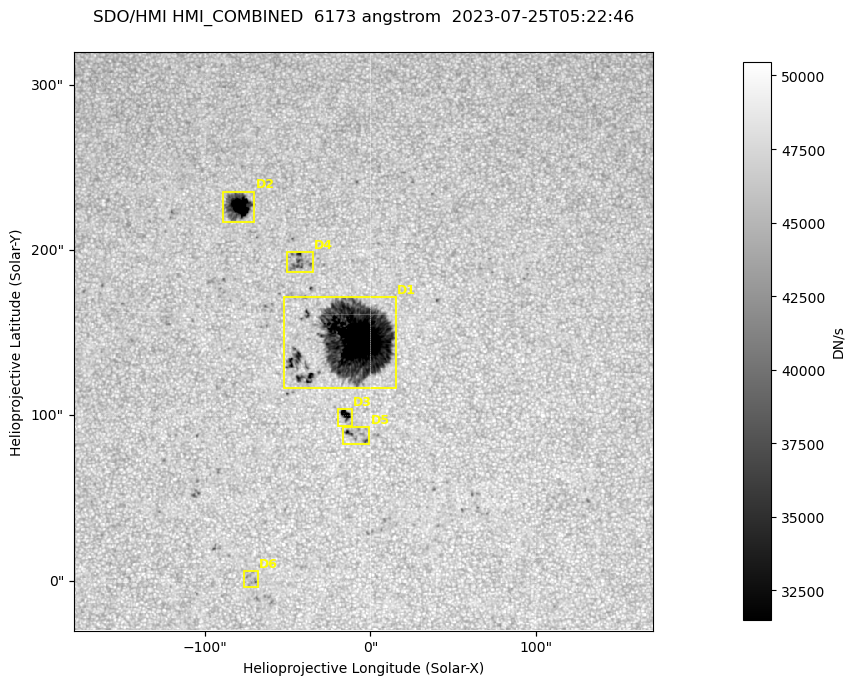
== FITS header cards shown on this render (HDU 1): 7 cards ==
TELESCOP= 'SDO/HMI '           / Telescope
INSTRUME= 'HMI_COMBINED'       / For HMI: HMI_SIDE1, HMI_FRONT2, or HMI_COMBINED
WAVELNTH=                6173. / [angstrom] Wavelength
DATE-OBS= '2023-07-25T05:22:46.000' / [ISO] Observation date {DATE__OBS}
CTYPE1  = 'HPLN-TAN'           / CTYPE1: HPLN
CTYPE2  = 'HPLT-TAN'           / CTYPE2: HPLT
BUNIT   = 'DN/s    '           / Physical Units

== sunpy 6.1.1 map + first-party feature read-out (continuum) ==
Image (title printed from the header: SDO/HMI HMI_COMBINED  6173 angstrom  2023-07-25T05:22:46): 695 x 695 px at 0.504 arcsec/px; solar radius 944 arcsec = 1874 px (partial field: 4.4% of the solar disc is inside the frame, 100% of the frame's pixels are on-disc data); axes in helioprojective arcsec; data unit DN/s (BUNIT, on the colour bar)
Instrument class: CONTINUUM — white-light / continuum photospheric image (CONTENT/OBS_TYPE)
Dark features (sunspots / pores): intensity divided by the frame's on-disc median (partial field: no limb-darkening profile); local-median window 302 px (8% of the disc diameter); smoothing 3 px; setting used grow <= 0.95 with closing radius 3 px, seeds <= 0.88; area >= 120 px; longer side >= 8 px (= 4 arcsec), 4 px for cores <= 0.7; partial field; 6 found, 6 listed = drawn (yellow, D1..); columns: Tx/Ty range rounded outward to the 2 arcsec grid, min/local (2 s.f., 1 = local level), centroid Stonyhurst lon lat
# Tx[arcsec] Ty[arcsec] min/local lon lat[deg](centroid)
D1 -52..16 116..172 0.13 -1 +14
D2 -90..-70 216..236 0.32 -5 +19
D3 -20..-10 94..104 0.54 -1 +11
D4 -52..-34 186..200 0.75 -3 +17
D5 -18..0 82..94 0.7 -1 +11
D6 -76..-68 -4..6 0.85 -4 +5